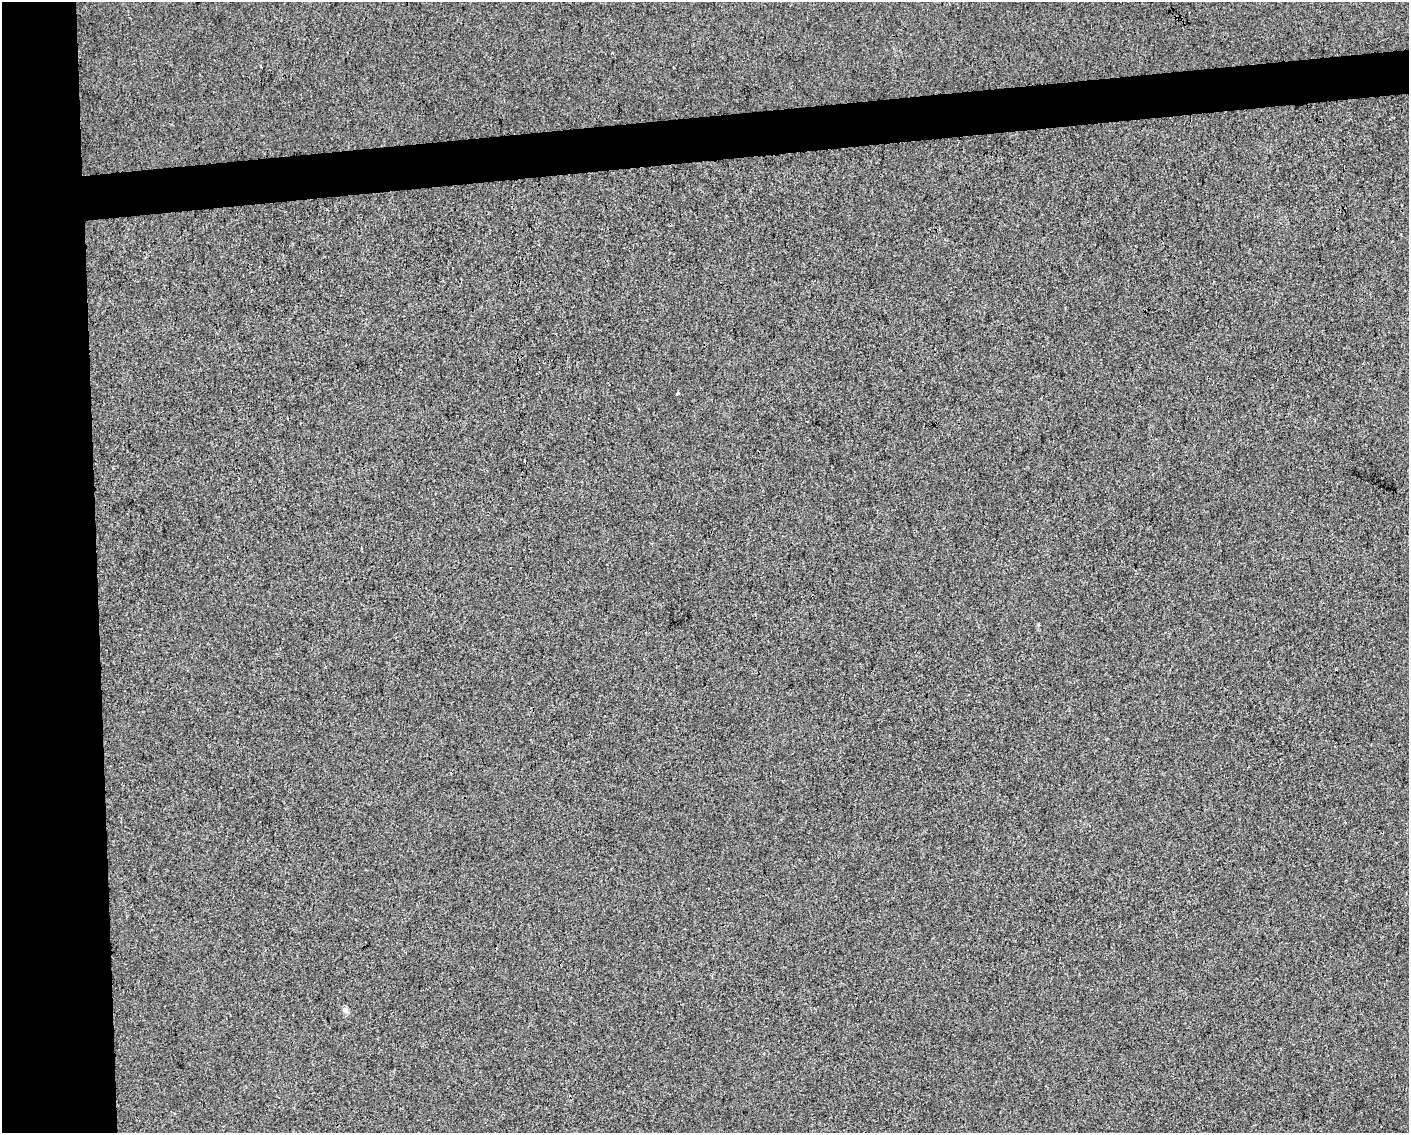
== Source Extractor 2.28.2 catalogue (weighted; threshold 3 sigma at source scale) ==
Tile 7 of 3 x 4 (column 1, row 3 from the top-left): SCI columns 7-1413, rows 1133-2263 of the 4275 x 4526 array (HDU 1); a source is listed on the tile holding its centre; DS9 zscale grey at full resolution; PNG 1411 x 1135 px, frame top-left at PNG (2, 2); no overlay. Shown black and unused: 10% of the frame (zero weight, under 3 of 4 exposures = <1% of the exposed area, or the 3 px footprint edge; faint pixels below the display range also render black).
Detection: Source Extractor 2.28.2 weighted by HDU 2 'WHT'; one run over the whole footprint, this tile lists its part. Background 1.56e-04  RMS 0.0036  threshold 0.0161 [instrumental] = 3 sigma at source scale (4.5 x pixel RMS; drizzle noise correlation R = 1.50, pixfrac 1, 0.0396/0.0396 arcsec/px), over >= 5 px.
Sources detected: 3; all 3 listed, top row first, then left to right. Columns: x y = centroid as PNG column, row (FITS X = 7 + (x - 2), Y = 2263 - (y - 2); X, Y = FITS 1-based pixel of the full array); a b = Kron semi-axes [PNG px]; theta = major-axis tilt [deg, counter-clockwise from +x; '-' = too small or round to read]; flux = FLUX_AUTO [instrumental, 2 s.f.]
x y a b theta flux
261 66 3 2 - 0.48
678 393 3 2 - 1.1
345 1010 8 7 - 1.2